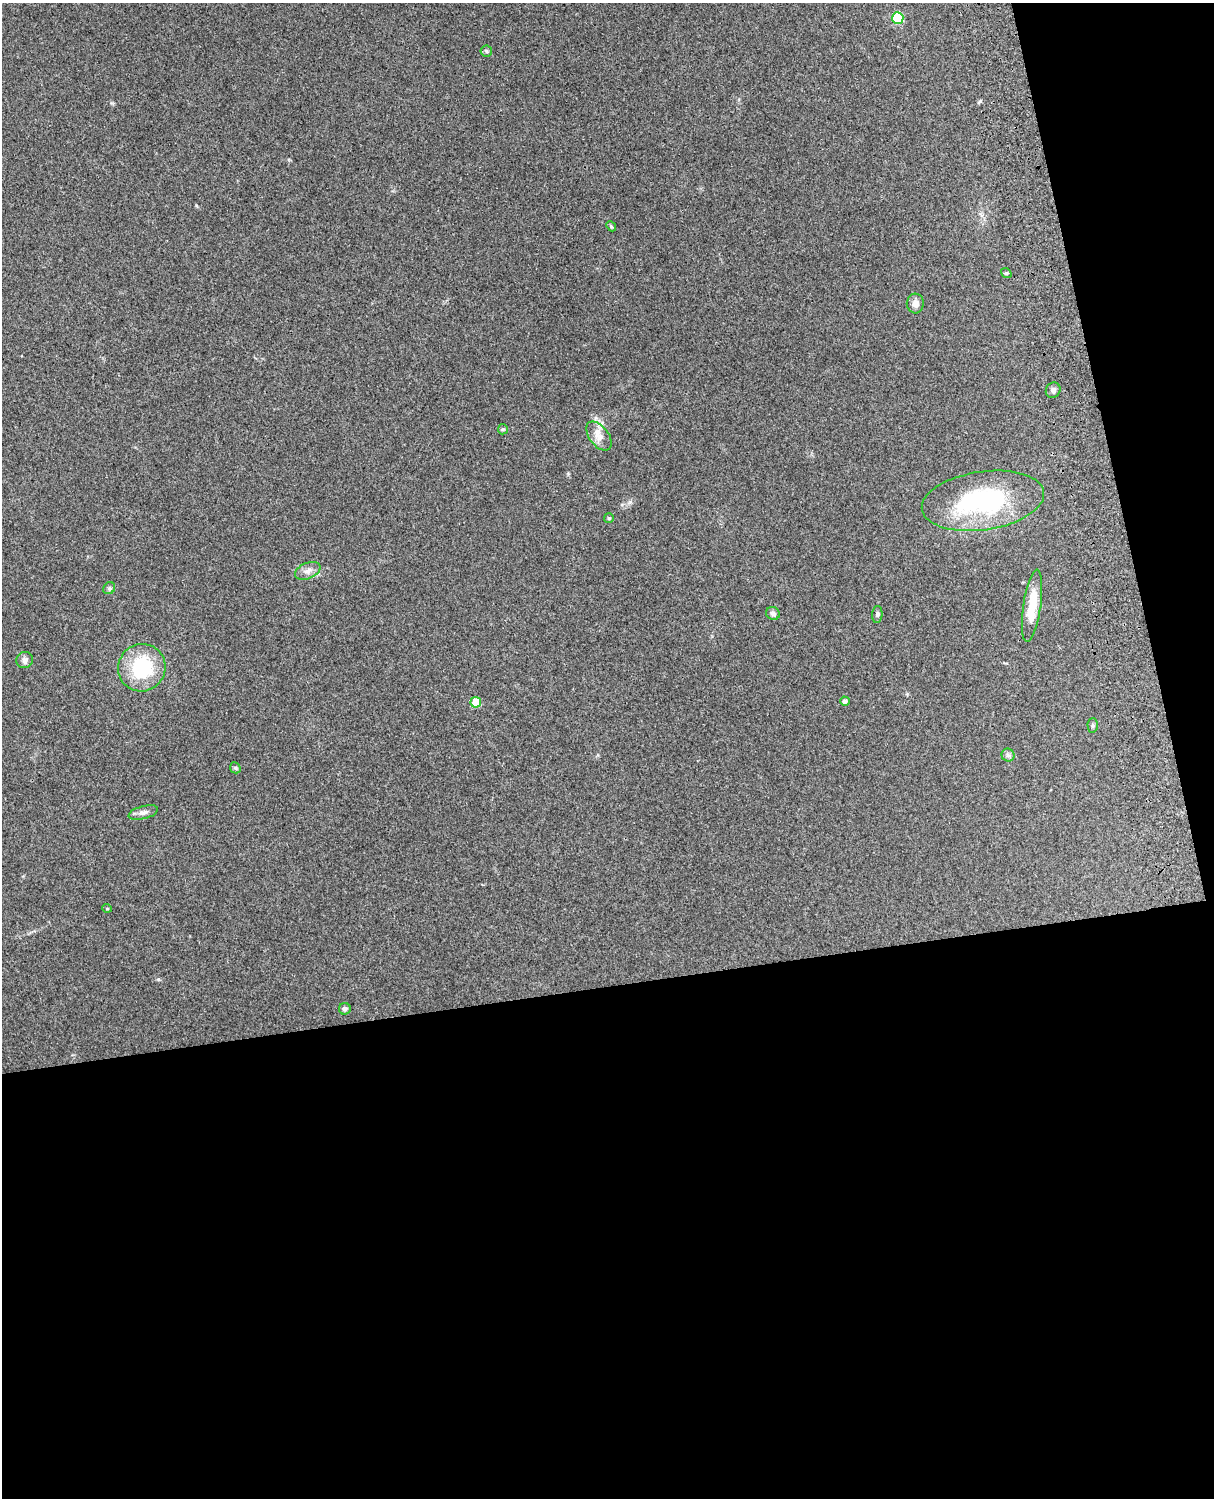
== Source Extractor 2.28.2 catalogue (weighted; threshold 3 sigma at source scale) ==
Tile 12 of 4 x 3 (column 4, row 3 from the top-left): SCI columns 3757-4968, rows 164-1659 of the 5089 x 4928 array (HDU 1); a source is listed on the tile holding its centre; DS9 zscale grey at full resolution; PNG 1216 x 1500 px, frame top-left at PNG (2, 3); each listed source drawn as its Kron ellipse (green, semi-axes under 4 px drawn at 4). Shown black and unused: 39% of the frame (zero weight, under 3 of 4 exposures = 6% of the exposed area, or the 3 px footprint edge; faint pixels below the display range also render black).
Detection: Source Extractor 2.28.2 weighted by HDU 2 'WHT'; one run over the whole footprint, this tile lists its part. Background 0.285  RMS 0.0092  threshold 0.0415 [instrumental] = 3 sigma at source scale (4.5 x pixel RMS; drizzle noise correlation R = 1.50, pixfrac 1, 0.05/0.05 arcsec/px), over >= 5 px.
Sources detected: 25; all 25 listed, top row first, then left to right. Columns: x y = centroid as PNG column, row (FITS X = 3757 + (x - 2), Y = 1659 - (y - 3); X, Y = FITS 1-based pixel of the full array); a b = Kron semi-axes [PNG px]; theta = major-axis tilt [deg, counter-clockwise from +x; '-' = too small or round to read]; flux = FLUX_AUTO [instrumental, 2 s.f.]
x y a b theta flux
898 18 6 5 - 50
486 51 6 5 - 2.1
611 226 5 4 - 1.2
1006 273 6 4 -41 1.1
915 303 10 8 88 6
1053 390 8 7 - 3.3
503 429 5 5 - 1.2
599 436 17 9 -53 9.3
983 501 62 29 8 120
609 518 5 4 - 1.1
308 571 13 8 24 5.2
109 588 6 5 - 1.9
1032 606 36 9 82 22
773 613 7 6 - 2.9
877 614 8 5 84 1.9
25 660 8 8 - 3.4
142 668 24 23 - 55
845 701 5 4 - 2.6
476 702 5 5 - 19
1093 725 7 5 -89 1.7
1008 755 6 6 - 2.4
235 768 6 5 - 1.3
143 813 15 6 15 4.4
107 908 5 3 - 0.77
345 1009 6 6 - 2.3
Unlisted compact peaks at least as high as the median listed source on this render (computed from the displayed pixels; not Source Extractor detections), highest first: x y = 158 979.